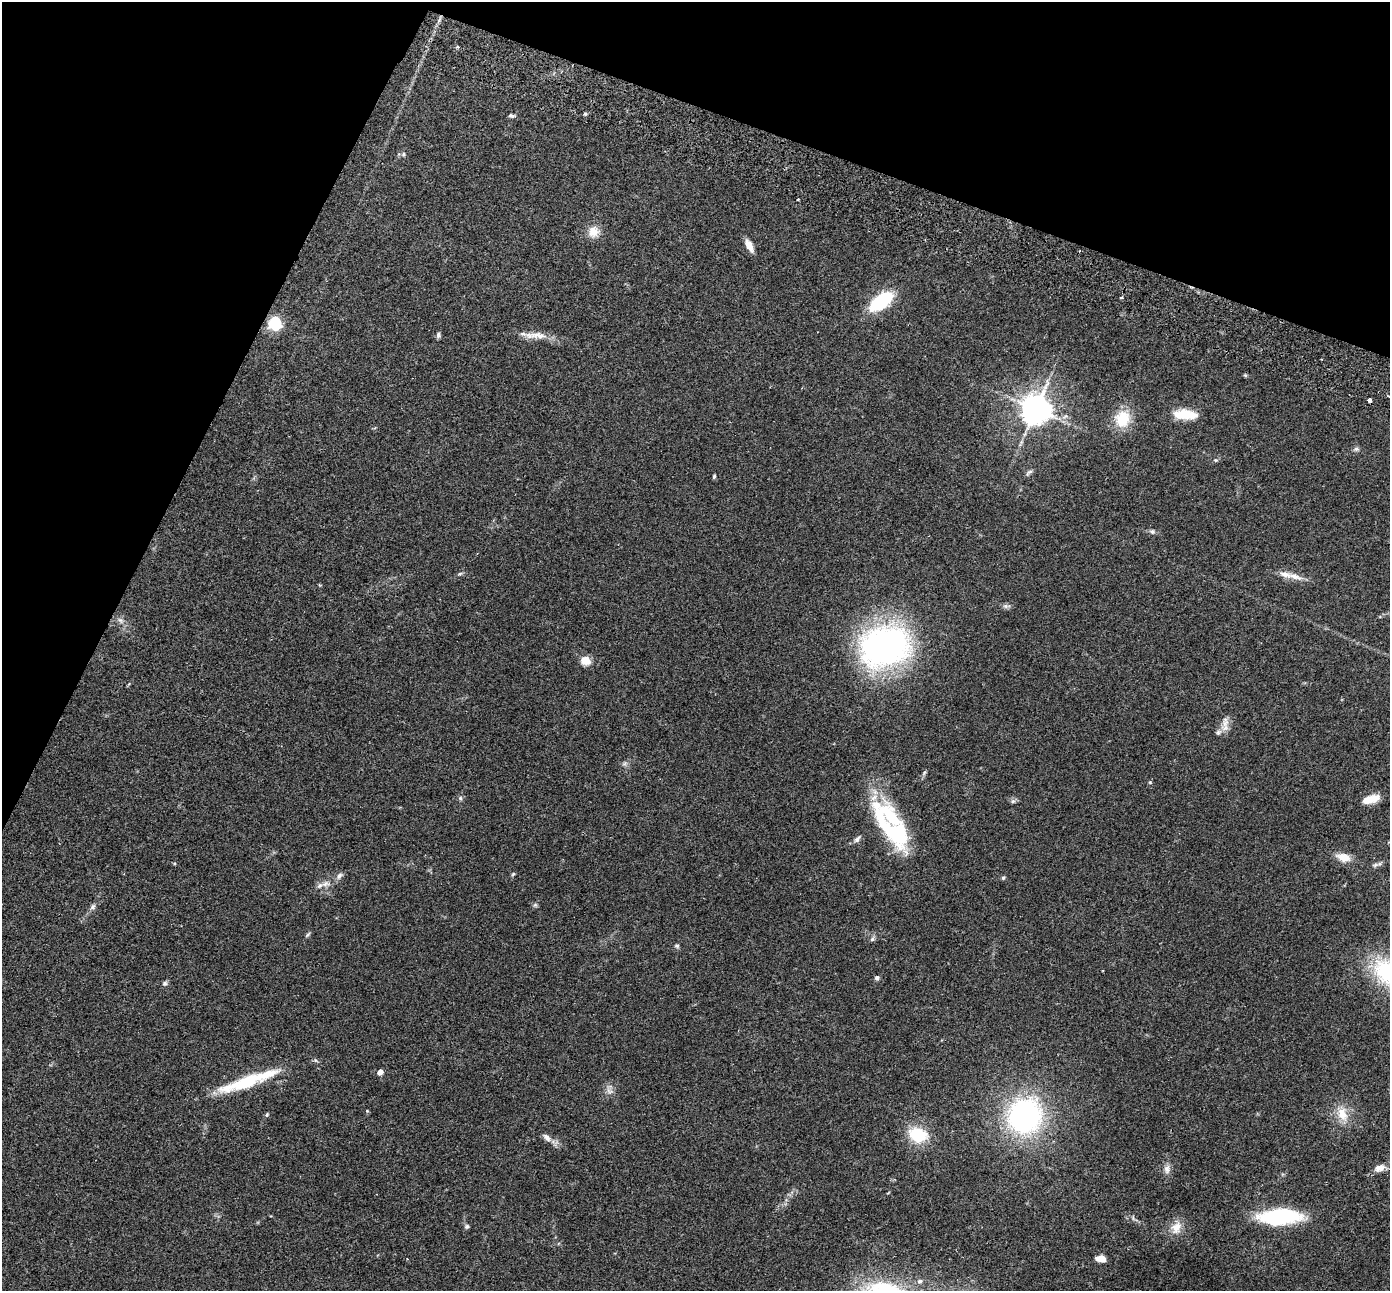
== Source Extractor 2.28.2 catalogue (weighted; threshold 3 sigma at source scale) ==
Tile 2 of 4 x 4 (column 2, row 1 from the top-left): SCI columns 1416-2803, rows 4063-5351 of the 5610 x 5679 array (HDU 1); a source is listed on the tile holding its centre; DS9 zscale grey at full resolution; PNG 1392 x 1293 px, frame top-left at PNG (2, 2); no overlay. Shown black and unused: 20% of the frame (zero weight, under 2 of 3 exposures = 3% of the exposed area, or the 3 px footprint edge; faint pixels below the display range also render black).
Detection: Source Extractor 2.28.2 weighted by HDU 2 'WHT'; one run over the whole footprint, this tile lists its part. Background 0.109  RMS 0.0092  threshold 0.0414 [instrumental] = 3 sigma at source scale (4.5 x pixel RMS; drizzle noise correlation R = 1.50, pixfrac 1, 0.05/0.05 arcsec/px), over >= 5 px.
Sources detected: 77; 6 inside a brighter listed object's ellipse — not listed separately; the other 71 listed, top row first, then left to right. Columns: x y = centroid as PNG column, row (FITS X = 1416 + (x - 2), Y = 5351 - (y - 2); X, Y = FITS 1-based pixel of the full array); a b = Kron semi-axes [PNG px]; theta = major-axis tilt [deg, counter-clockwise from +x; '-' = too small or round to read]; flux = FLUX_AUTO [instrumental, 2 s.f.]
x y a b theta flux
458 47 5 3 - 1.1
585 114 4 4 - 1.3
512 116 9 5 -10 1.9
403 154 6 5 - 1.7
797 199 3 3 - 1.4
594 232 16 15 - 11
749 245 17 7 -62 7.4
1079 251 3 2 - 0.71
1122 297 4 3 - 1.4
881 301 22 11 37 65
275 323 6 6 - 170
438 335 7 5 -86 2
538 335 28 10 -2 12
1245 375 5 4 - 1
1370 400 4 4 - 7.1
1035 409 9 8 - 1500
1182 414 22 10 6 23
1122 419 20 18 76 27
1356 449 8 6 0 2.1
1215 460 6 5 - 1.3
1029 472 12 4 40 2.2
714 476 5 4 - 1.4
1152 531 7 7 - 2.4
460 574 8 4 18 1.6
1295 576 24 8 -18 9.7
1005 606 6 6 - 2.2
121 620 11 6 -44 3.6
885 646 47 35 16 300
586 661 11 9 -16 10
1225 723 19 9 76 7.6
625 764 8 6 45 2.3
924 773 7 4 72 1.6
1150 782 5 5 - 1
460 798 6 6 - 1.8
1371 799 21 9 16 12
1013 801 7 6 - 2.1
894 832 50 24 -48 85
857 839 11 6 48 3.2
1343 857 18 10 -14 11
1375 865 10 5 14 2.5
513 874 6 4 45 1.2
339 876 11 7 40 3.4
1003 878 6 5 - 1.3
326 884 14 8 13 6.3
535 905 6 6 - 1.6
93 907 8 7 - 2.7
307 935 10 4 41 1.4
872 939 7 6 - 2.1
677 946 7 5 -14 1.5
1389 973 40 24 -38 92
877 978 6 5 - 2.1
165 983 7 6 - 2.1
316 1061 6 4 -20 1.4
380 1072 4 4 - 11
247 1082 70 15 19 52
609 1091 12 7 -54 4.4
367 1111 4 4 - 0.95
1342 1114 22 14 -74 16
267 1115 6 5 - 1.2
1025 1116 32 30 57 190
918 1135 23 16 -17 33
547 1137 15 7 -40 5.2
1380 1168 14 9 20 7.4
1167 1169 13 9 -86 5.1
1280 1217 32 12 2 110
1133 1218 8 4 -55 1.8
467 1226 6 5 - 1.8
1176 1228 18 14 65 12
407 1259 2 2 - 0.56
1101 1259 10 6 -10 8.8
920 1281 8 7 - 2.9
Overlapping masked pixels (flux is a lower limit): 1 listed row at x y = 1370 400
Isophote crosses this tile's border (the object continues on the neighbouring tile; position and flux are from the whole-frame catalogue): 1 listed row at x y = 1389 973